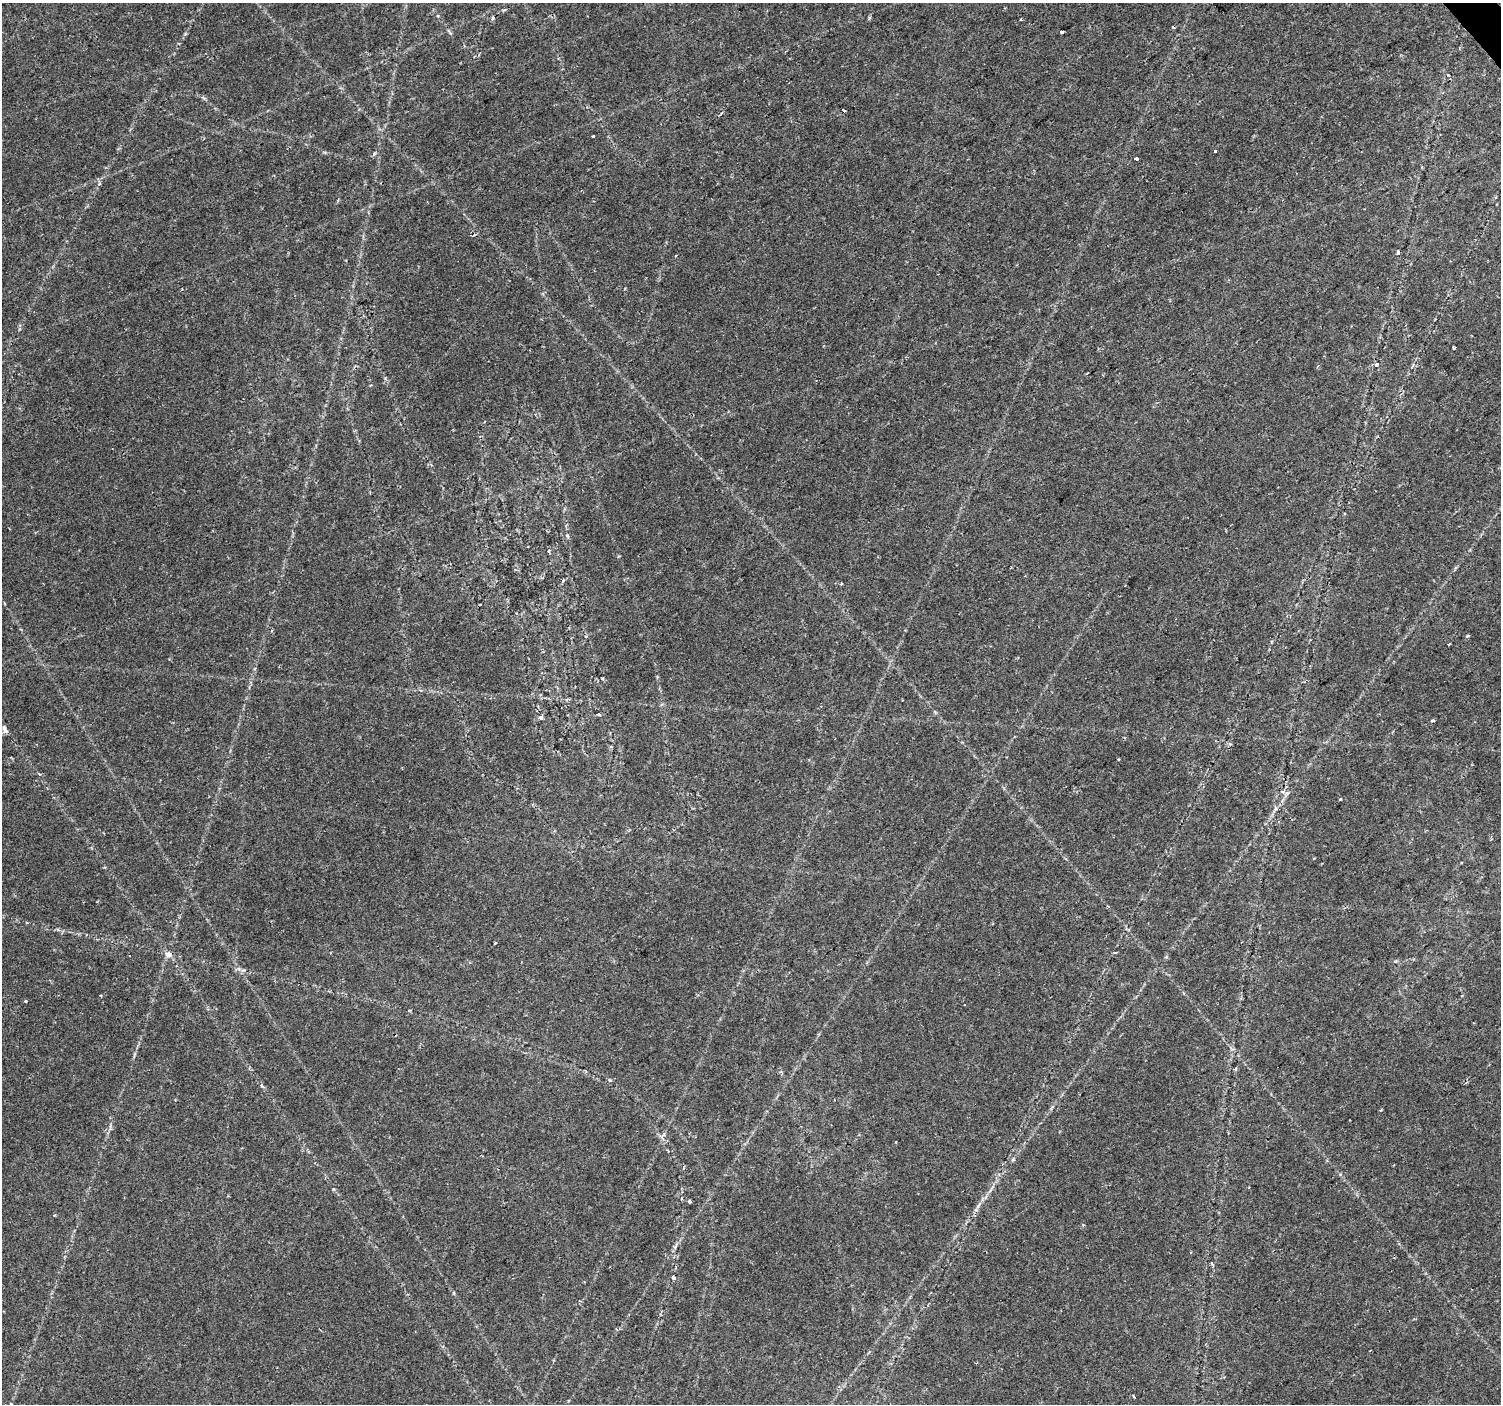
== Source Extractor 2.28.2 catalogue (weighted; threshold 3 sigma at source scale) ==
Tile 10 of 4 x 4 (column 2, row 3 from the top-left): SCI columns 1506-3004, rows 1606-3007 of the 6001 x 5954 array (HDU 1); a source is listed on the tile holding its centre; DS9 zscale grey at full resolution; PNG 1503 x 1406 px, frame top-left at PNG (2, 3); no overlay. Shown black and unused: <1% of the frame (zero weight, under 2 of 3 exposures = <1% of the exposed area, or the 3 px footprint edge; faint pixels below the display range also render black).
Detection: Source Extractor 2.28.2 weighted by HDU 2 'WHT'; one run over the whole footprint, this tile lists its part. Background 0.0351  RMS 0.0034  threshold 0.0151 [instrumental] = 3 sigma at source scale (4.5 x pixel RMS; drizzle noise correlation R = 1.50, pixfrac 1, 0.0396/0.0396 arcsec/px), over >= 5 px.
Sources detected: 37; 1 cosmic-ray / hot-pixel residue — not listed; the other 36 listed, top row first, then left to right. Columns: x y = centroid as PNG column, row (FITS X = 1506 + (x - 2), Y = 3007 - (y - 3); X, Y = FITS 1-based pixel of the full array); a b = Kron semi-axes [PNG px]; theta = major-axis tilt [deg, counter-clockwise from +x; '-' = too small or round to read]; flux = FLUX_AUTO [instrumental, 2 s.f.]
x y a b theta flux
493 18 5 4 - 0.5
1173 27 3 3 - 1.9
1061 32 3 3 - 0.59
1448 75 4 3 - 0.52
844 111 3 3 - 5.3
593 136 3 3 - 0.8
1215 151 3 3 - 1.3
1136 159 3 3 - 4.4
1398 252 4 3 - 1.8
676 255 3 2 - 0.37
182 290 4 2 - 0.31
1454 348 3 3 - 0.78
1377 365 4 4 - 1.4
567 536 6 4 -46 0.42
841 583 3 2 - 0.44
1467 636 4 3 - 0.56
1449 645 4 3 - 0.46
602 678 4 3 - 0.5
599 714 4 3 - 0.42
540 717 6 4 -20 0.87
1433 720 5 3 - 0.41
4 729 11 5 -70 1.1
1118 759 3 3 - 0.41
1283 792 7 5 -7 0.91
1340 799 3 3 - 0.83
495 943 3 3 - 0.89
168 955 10 8 -29 1.5
25 1001 3 3 - 0.51
1235 1069 5 3 - 0.41
610 1080 5 4 - 0.42
1381 1110 4 2 - 0.26
689 1201 4 3 - 1.7
978 1206 10 4 57 1
1212 1263 5 3 - 0.41
673 1278 3 3 - 1.6
1134 1396 3 2 - 0.41